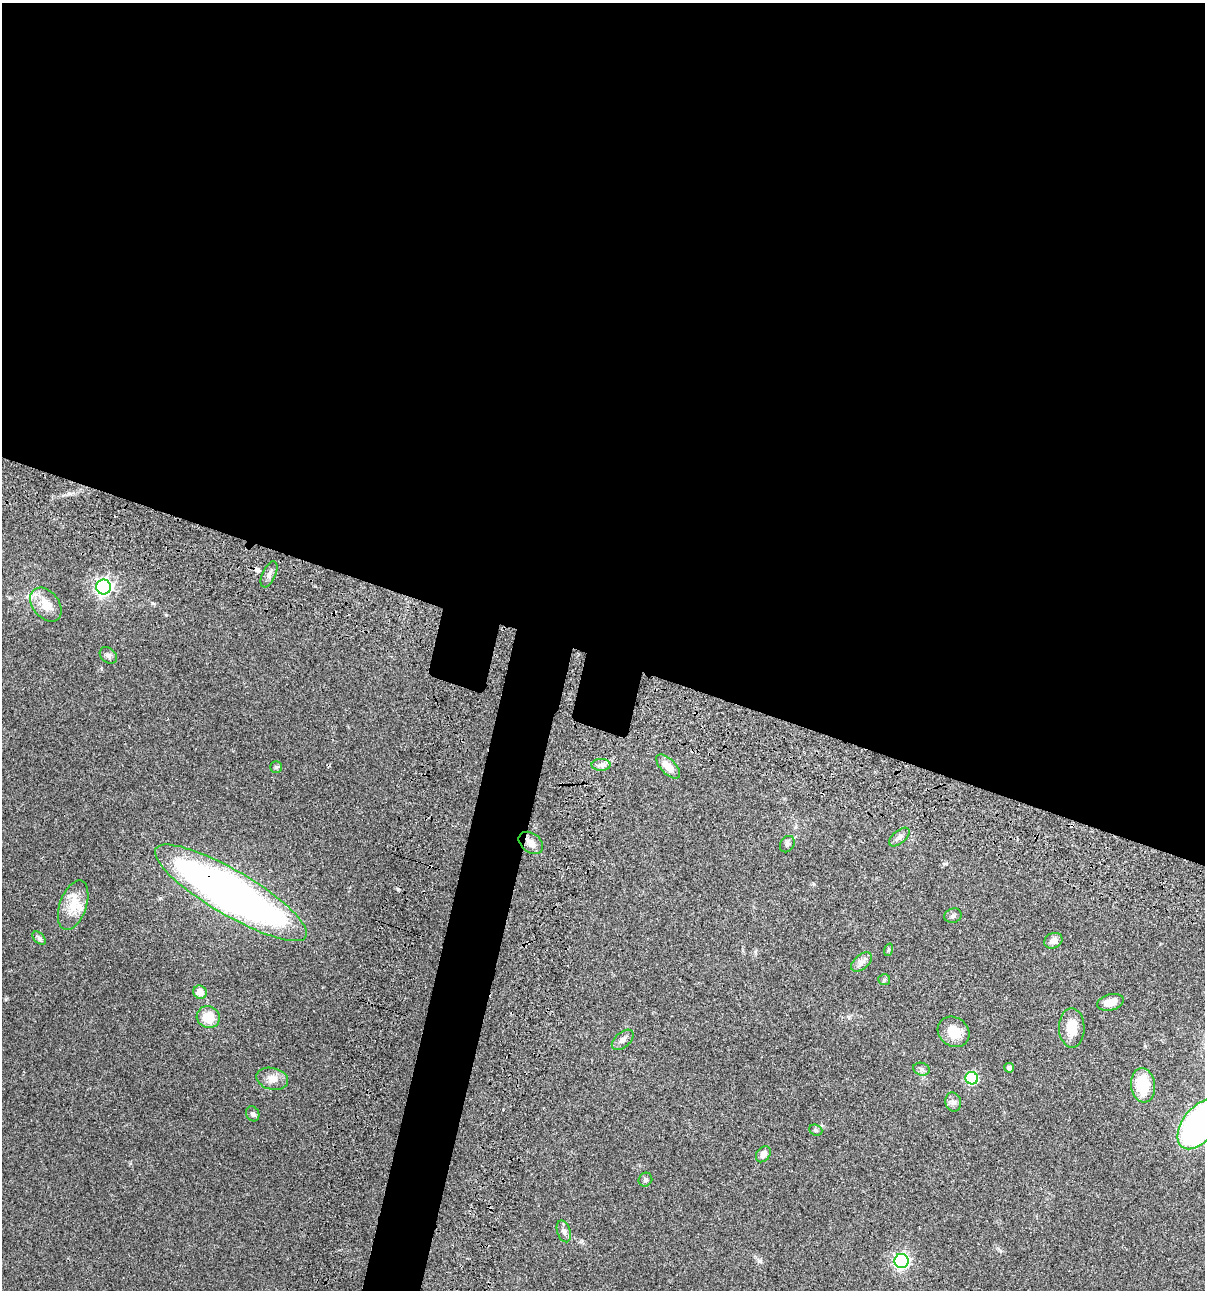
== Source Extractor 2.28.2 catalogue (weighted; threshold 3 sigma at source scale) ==
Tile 3 of 4 x 4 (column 3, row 1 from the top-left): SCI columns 2641-3843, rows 3985-5272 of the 5405 x 5390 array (HDU 1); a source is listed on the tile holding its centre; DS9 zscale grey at full resolution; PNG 1207 x 1292 px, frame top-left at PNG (2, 3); each listed source drawn as its Kron ellipse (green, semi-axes under 4 px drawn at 4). Shown black and unused: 54% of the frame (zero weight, under 3 of 4 exposures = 9% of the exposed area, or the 3 px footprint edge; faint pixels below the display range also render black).
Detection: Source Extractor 2.28.2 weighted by HDU 2 'WHT'; one run over the whole footprint, this tile lists its part. Background 0.0473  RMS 0.0054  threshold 0.0244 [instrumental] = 3 sigma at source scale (4.5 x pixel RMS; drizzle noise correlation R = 1.50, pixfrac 1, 0.05/0.05 arcsec/px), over >= 5 px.
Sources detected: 38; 1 cosmic-ray / hot-pixel residue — neither listed nor drawn; the other 37 listed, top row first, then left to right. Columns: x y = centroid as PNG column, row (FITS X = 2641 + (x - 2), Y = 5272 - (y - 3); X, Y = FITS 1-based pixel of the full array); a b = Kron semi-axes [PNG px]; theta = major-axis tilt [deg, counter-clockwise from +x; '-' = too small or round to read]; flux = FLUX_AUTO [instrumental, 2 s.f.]
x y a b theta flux
269 574 14 6 65 2.3
104 587 7 7 - 180
46 605 19 13 -51 8.9
108 655 9 7 -40 1.6
601 765 9 6 0 1.9
276 767 6 5 - 0.83
668 767 15 7 -45 6.4
899 837 12 6 40 2.1
531 843 13 9 -37 4.1
787 844 9 7 56 1.4
231 893 87 22 -30 370
73 905 26 13 70 11
953 916 9 7 17 1.4
39 938 8 5 -44 1.2
1053 941 9 7 25 3
888 950 6 4 71 0.66
862 962 12 7 40 2.7
884 980 6 5 - 0.81
200 992 7 6 - 4.6
1110 1002 13 8 14 6
208 1017 11 10 - 9.4
1072 1028 20 12 -89 9.9
954 1032 17 14 -37 8.1
623 1040 13 7 41 2.5
1009 1068 5 4 - 2
921 1069 8 6 -17 1.5
972 1078 6 6 - 48
272 1079 16 11 -14 4.7
1143 1085 17 12 -84 18
953 1102 9 8 - 2.1
253 1114 8 6 -64 1.3
1200 1124 29 16 52 170
816 1130 7 5 -20 0.84
763 1154 9 6 53 2.8
645 1180 7 6 - 1.2
564 1231 11 6 -73 2.2
902 1261 7 7 - 120
Overlapping masked pixels (flux is a lower limit): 2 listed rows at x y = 531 843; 231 893
Isophote crosses this tile's border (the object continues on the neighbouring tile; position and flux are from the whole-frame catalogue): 1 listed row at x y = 1200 1124
Unlisted compact peaks at least as high as the median listed source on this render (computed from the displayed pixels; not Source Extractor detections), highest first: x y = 759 1261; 69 493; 166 615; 152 603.